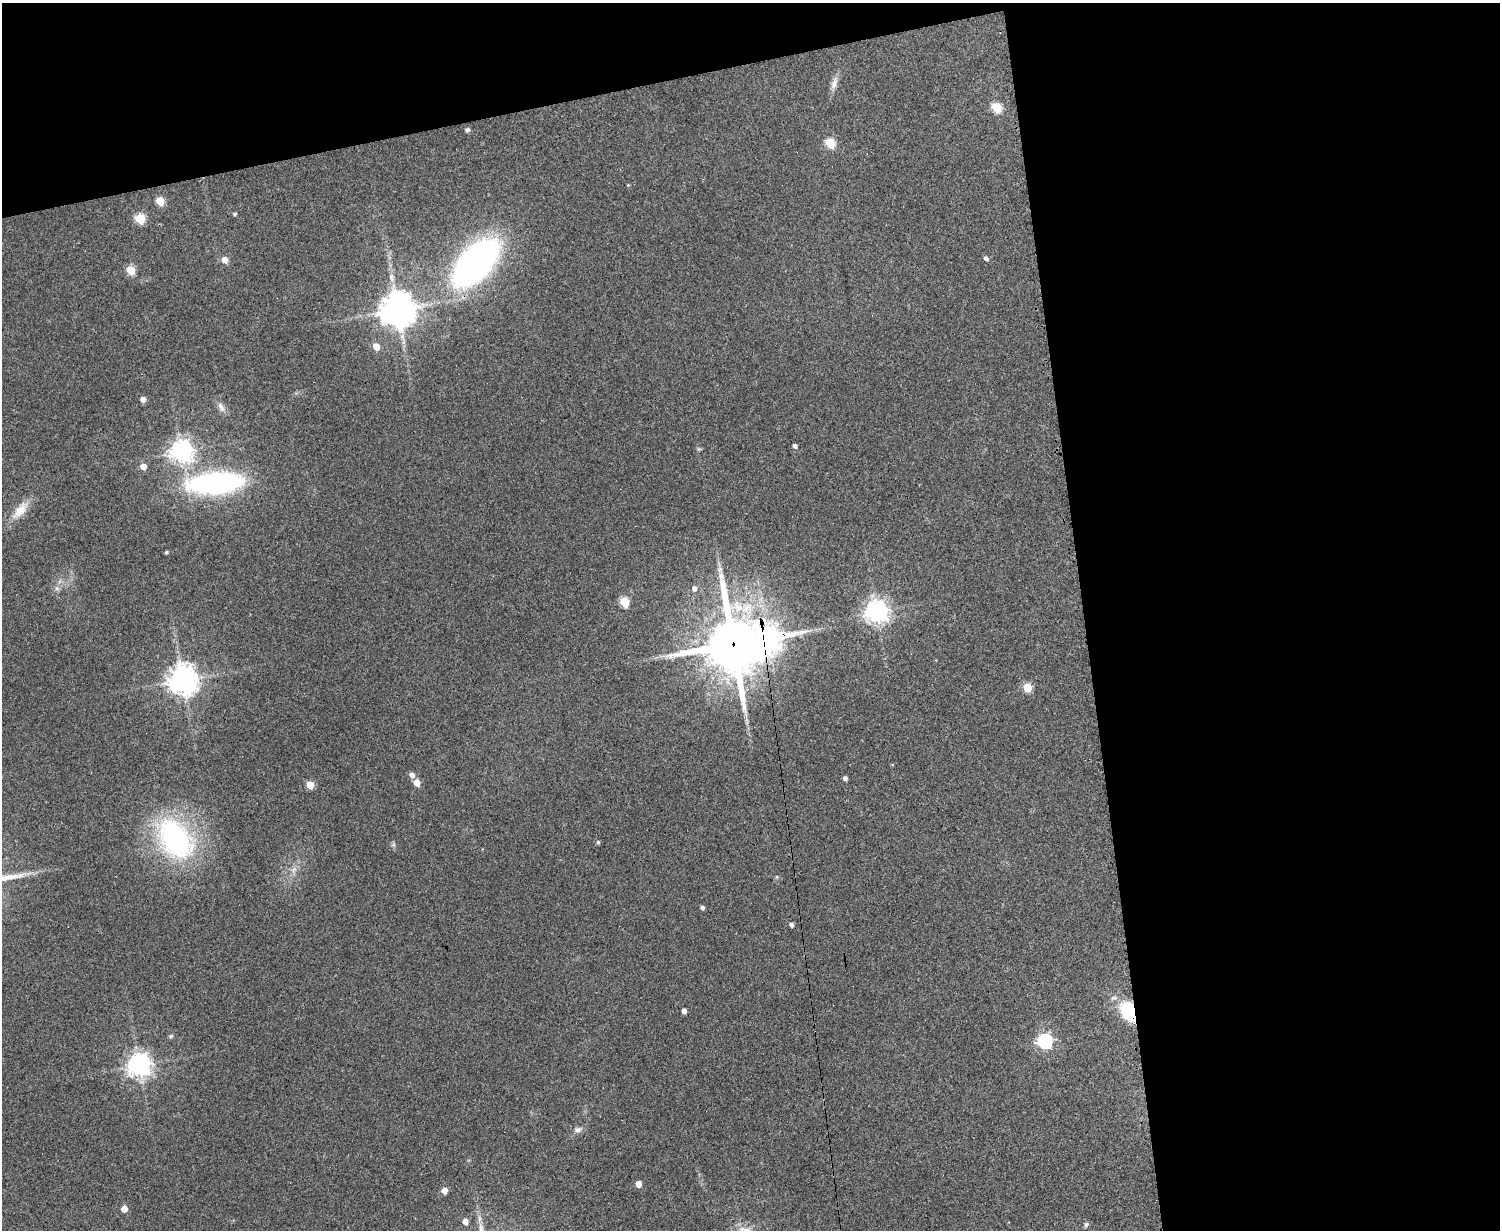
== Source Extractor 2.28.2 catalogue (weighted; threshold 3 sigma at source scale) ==
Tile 3 of 3 x 4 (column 3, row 1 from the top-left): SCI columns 3158-4655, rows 3689-4916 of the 4918 x 4927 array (HDU 1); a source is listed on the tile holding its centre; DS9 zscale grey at full resolution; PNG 1502 x 1232 px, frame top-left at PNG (2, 3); no overlay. Shown black and unused: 34% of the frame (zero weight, under 3 of 4 exposures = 2% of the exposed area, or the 3 px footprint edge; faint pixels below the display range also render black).
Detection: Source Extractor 2.28.2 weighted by HDU 2 'WHT'; one run over the whole footprint, this tile lists its part. Background 0.0787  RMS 0.0057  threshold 0.0256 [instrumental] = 3 sigma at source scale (4.5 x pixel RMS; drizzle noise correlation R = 1.50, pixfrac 1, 0.05/0.05 arcsec/px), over >= 5 px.
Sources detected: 51; all 51 listed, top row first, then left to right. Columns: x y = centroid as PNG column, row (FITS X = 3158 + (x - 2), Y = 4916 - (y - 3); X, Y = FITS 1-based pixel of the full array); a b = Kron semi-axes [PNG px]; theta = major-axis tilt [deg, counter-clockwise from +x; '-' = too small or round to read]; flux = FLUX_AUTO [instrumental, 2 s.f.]
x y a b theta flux
834 83 19 7 75 4
997 107 6 5 - 33
467 130 5 4 - 1.6
830 143 6 5 - 31
628 185 4 3 - 0.55
160 201 5 5 - 19
235 214 4 4 - 1
140 219 6 5 - 35
986 258 5 4 - 1.7
225 260 7 6 - 3.8
475 263 44 23 49 240
131 270 5 5 - 19
398 310 10 10 - 1200
376 346 6 5 - 7.1
143 399 5 5 - 3.6
221 407 16 7 -62 3.2
795 446 4 4 - 1.9
182 451 8 7 - 470
143 467 5 5 - 6.2
216 483 43 17 5 140
20 510 21 11 51 10
166 552 3 3 - 0.96
694 588 6 6 - 2.2
624 602 6 5 - 27
876 612 7 7 - 480
768 639 12 10 8 480
733 644 20 16 -78 3300
183 680 9 9 - 750
1027 688 5 5 - 22
746 717 12 2 90 1.7
412 775 5 5 - 3.2
845 778 4 4 - 2.2
417 783 5 4 - 9.3
310 785 5 5 - 13
175 839 46 30 -56 100
598 842 4 4 - 0.91
294 870 8 5 45 2
702 907 4 4 - 1.6
791 925 4 4 - 2
684 1011 4 4 - 2.7
1128 1011 18 12 -64 30
171 1036 5 4 - 1.2
1045 1041 6 6 - 140
139 1065 7 7 - 510
578 1130 10 7 14 2.2
638 1184 5 4 - 7.8
444 1191 5 4 - 7.6
124 1209 5 4 - 7.4
479 1219 7 4 71 1.3
465 1221 5 4 - 5.3
1086 1224 7 5 55 1.2
Overlapping masked pixels (flux is a lower limit): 3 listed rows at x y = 768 639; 733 644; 1128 1011